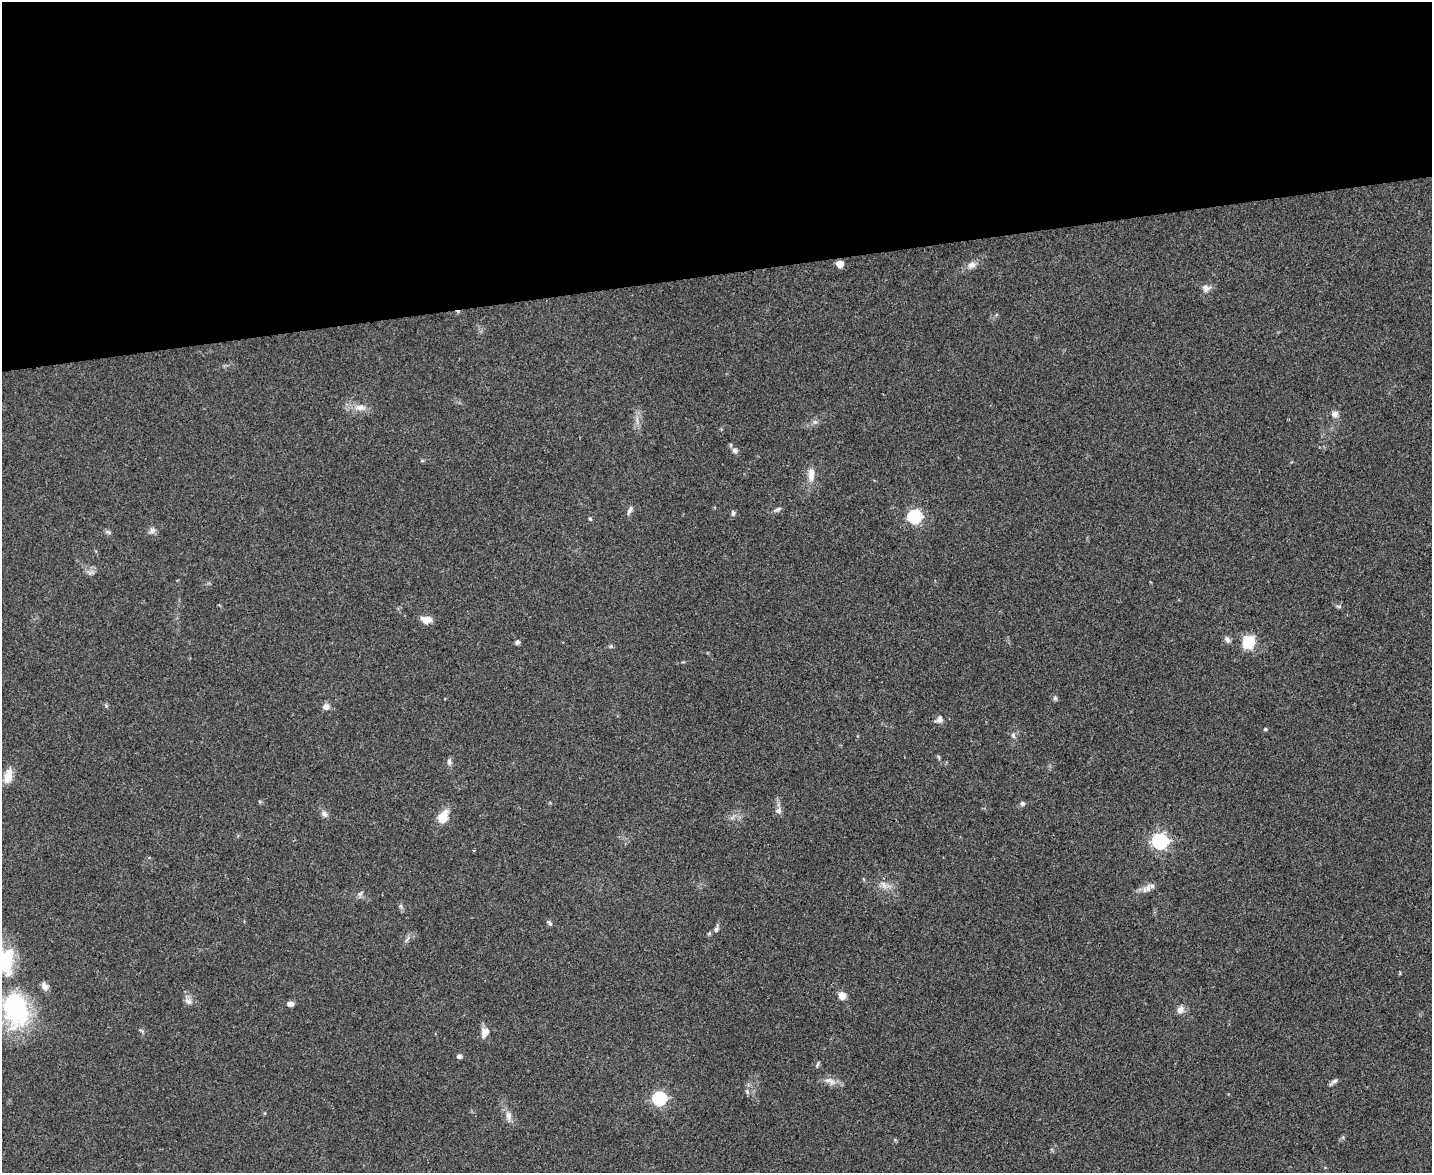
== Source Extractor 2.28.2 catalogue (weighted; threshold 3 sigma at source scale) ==
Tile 2 of 3 x 4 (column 2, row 1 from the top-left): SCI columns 1564-2993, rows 3516-4686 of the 4665 x 4686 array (HDU 1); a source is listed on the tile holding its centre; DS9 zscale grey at full resolution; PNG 1434 x 1175 px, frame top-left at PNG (2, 2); no overlay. Shown black and unused: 23% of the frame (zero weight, under 3 of 4 exposures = <1% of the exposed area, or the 3 px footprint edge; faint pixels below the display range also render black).
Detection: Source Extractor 2.28.2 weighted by HDU 2 'WHT'; one run over the whole footprint, this tile lists its part. Background 0.0555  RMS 0.0047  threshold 0.021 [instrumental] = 3 sigma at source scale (4.5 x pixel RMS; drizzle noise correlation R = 1.50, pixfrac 1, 0.05/0.05 arcsec/px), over >= 5 px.
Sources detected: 57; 1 inside a brighter object's white glare — not listed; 1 inside a brighter listed object's ellipse — not listed separately; the other 55 listed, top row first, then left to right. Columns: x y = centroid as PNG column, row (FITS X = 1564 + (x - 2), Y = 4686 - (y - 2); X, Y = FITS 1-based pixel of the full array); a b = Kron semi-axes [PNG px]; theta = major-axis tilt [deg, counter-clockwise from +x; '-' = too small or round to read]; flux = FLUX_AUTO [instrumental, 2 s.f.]
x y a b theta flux
840 264 6 5 - 5.3
971 265 12 8 31 2.8
1206 288 11 9 -9 2.6
360 407 17 9 -5 4.5
1335 414 9 9 - 2.2
815 422 6 5 - 1.1
735 450 7 7 - 1.8
811 474 21 8 87 4.9
631 508 8 6 73 1.4
777 509 11 4 28 1.2
733 513 7 5 87 1.1
915 517 6 6 - 76
590 519 5 4 - 0.61
152 531 9 7 50 1.7
108 532 8 5 -25 0.95
91 572 10 5 27 1.6
1339 606 8 3 -5 0.73
426 620 12 8 -8 4.5
1227 640 9 6 -49 1.7
517 642 5 5 - 1.4
1248 642 15 13 68 11
611 646 6 3 71 0.6
1055 698 7 5 -88 0.96
326 707 9 8 - 2.4
939 719 11 8 42 2.1
1265 729 4 4 - 0.67
1013 735 8 5 -80 1.3
449 762 10 6 -90 1.4
8 776 18 10 76 5.5
1022 804 6 6 - 1.2
778 810 9 8 - 1.9
324 814 10 7 -34 1.9
443 816 15 10 63 7.4
1160 841 7 6 - 130
884 885 14 6 -56 2.8
1147 889 15 9 37 3.1
360 894 8 5 39 1.3
550 923 8 4 -42 0.98
716 929 10 5 74 1.4
709 933 6 5 - 0.73
4 964 29 21 -70 27
44 986 12 8 -54 2.1
842 995 9 8 - 3.5
188 1001 11 8 -41 2.3
290 1004 7 6 - 2.2
1180 1009 10 8 59 2.7
16 1010 47 32 -80 50
485 1032 14 10 64 3.7
459 1056 5 5 - 1.5
817 1065 8 4 63 0.76
832 1081 10 10 - 2.7
1333 1082 12 4 37 1.4
747 1092 8 5 -67 0.94
659 1098 6 6 - 75
508 1116 14 8 -82 2.9
Isophote crosses this tile's border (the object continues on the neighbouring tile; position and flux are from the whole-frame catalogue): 1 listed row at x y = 4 964